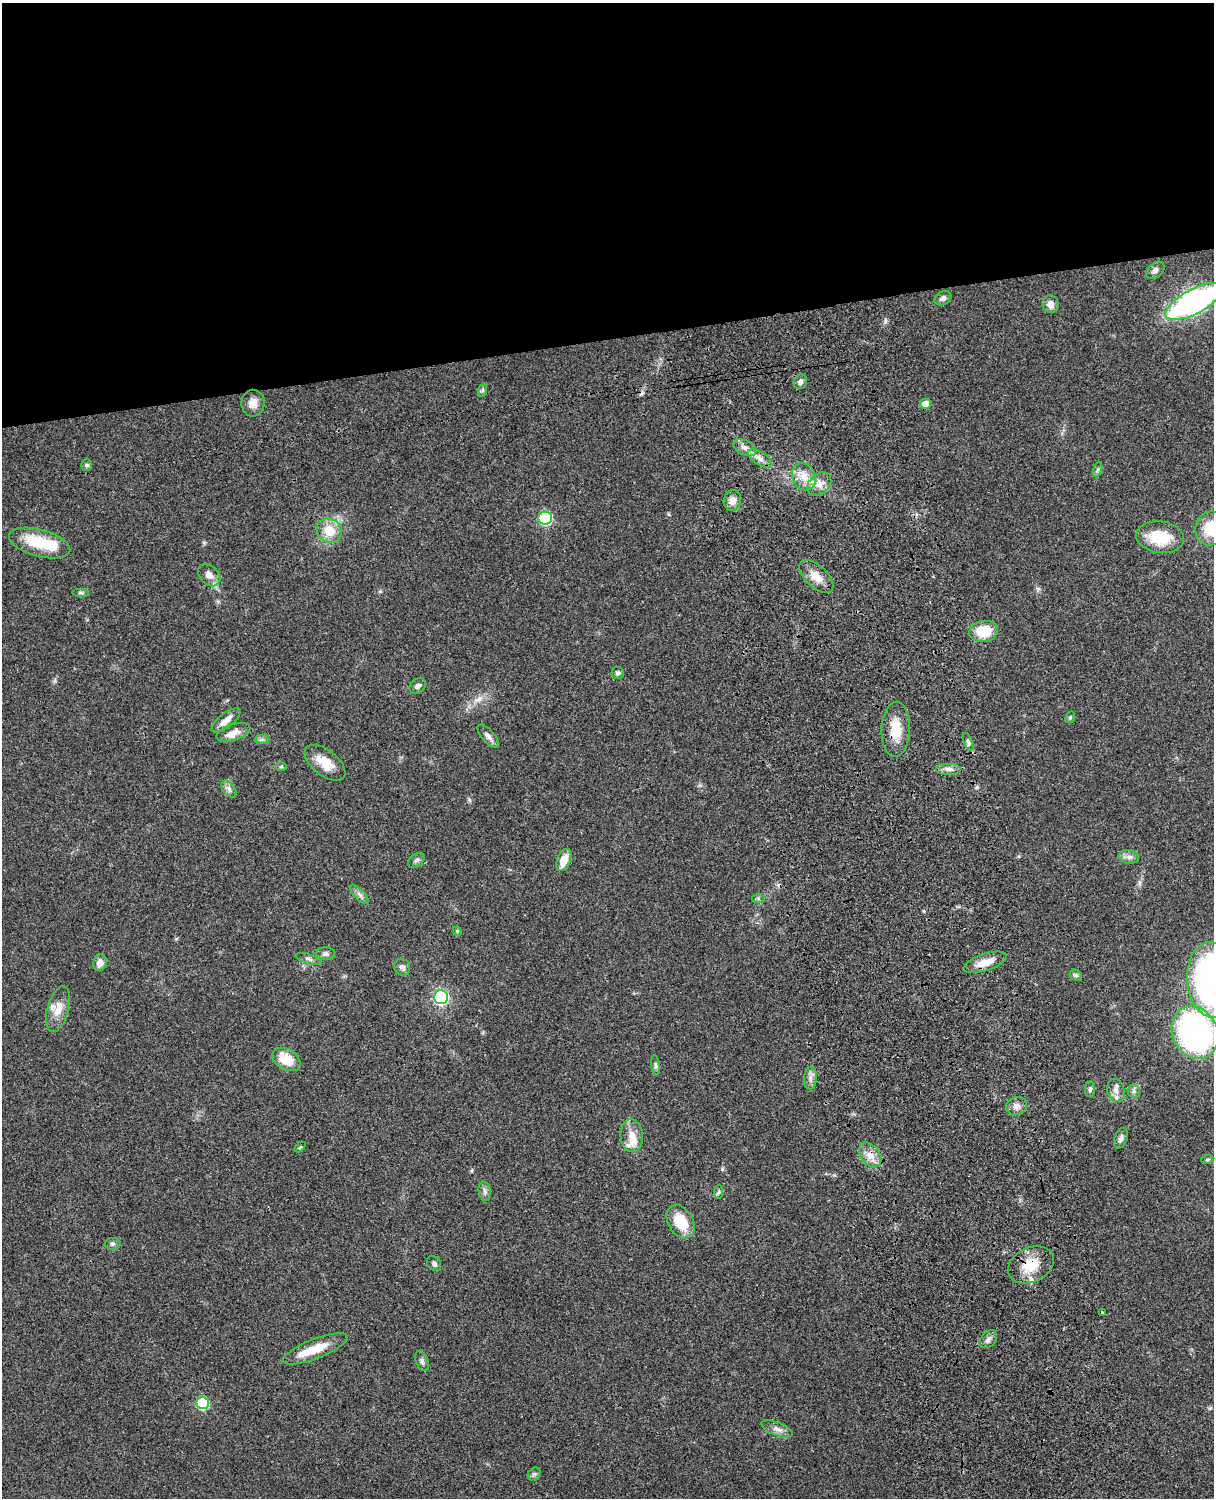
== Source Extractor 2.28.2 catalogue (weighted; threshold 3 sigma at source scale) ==
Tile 2 of 4 x 3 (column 2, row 1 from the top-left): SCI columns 1333-2544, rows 3268-4763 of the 5086 x 4926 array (HDU 1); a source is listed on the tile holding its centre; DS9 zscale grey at full resolution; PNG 1216 x 1500 px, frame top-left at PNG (2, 3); each listed source drawn as its Kron ellipse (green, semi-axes under 4 px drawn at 4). Shown black and unused: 23% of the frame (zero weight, under 3 of 4 exposures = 6% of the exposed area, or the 3 px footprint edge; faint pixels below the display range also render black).
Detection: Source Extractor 2.28.2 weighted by HDU 2 'WHT'; one run over the whole footprint, this tile lists its part. Background 0.0778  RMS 0.0058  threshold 0.026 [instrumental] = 3 sigma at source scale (4.5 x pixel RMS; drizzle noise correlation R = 1.50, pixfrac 1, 0.05/0.05 arcsec/px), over >= 5 px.
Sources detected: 83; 1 inside a brighter object's white glare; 2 cosmic-ray / hot-pixel residue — neither listed nor drawn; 2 inside a brighter listed object's ellipse — not listed separately; the other 78 listed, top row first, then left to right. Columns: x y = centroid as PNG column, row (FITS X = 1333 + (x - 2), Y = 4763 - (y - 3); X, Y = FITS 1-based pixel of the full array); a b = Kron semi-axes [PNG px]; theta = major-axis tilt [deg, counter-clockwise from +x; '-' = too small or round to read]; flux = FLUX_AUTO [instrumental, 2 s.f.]
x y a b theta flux
1155 270 10 7 41 2.5
943 298 9 6 29 2.2
1194 302 31 12 28 150
1050 304 9 8 - 3.8
800 382 7 6 - 2.3
483 390 7 4 71 0.98
253 403 13 11 83 4.8
925 404 5 5 - 7.6
745 448 12 7 -25 3.4
760 458 13 6 -33 3.6
87 465 6 5 - 1.1
1098 469 8 3 71 1
804 477 14 11 -61 7.1
819 484 13 10 43 5
732 500 10 8 81 4.6
545 518 7 6 - 68
1211 528 17 15 71 17
329 531 13 12 - 11
1160 537 24 16 -8 19
40 543 31 13 -15 23
209 575 13 9 -46 4.5
816 577 21 11 -43 7.7
80 593 8 4 0 1.1
984 631 14 10 9 15
618 673 6 6 - 1.3
418 686 9 7 39 1.8
1070 717 6 4 70 0.83
226 720 17 7 39 4.7
896 729 27 14 88 13
233 732 18 8 18 4.9
488 736 14 6 -47 2.6
262 740 7 4 0 1.2
968 742 9 4 -66 1.3
325 763 24 12 -39 9.7
281 767 6 4 2 0.65
949 769 13 6 0 2.8
229 789 10 6 -50 2
1129 857 10 6 -9 2.6
416 860 9 6 38 1.6
564 860 12 6 68 7.8
359 894 12 5 -45 2
758 899 6 4 0 0.84
457 931 5 4 - 0.55
326 954 9 6 4 1.7
309 959 13 5 -16 1.9
985 962 22 8 18 8.5
100 963 8 6 75 4
402 967 9 7 -53 2.1
1076 975 6 5 - 1.1
1211 980 38 24 -86 180
441 997 7 7 - 110
58 1009 23 10 74 7.7
1195 1032 27 22 -67 150
286 1059 15 10 -30 13
655 1065 10 4 -85 1.2
810 1078 11 6 85 2.7
1090 1089 8 5 88 1.4
1116 1090 12 8 -76 3.5
1134 1091 6 6 - 1.4
1017 1106 10 9 - 3.2
632 1136 16 11 -85 6.8
1121 1138 11 6 68 2.3
300 1147 6 4 44 0.67
870 1155 14 9 -54 5.4
1207 1160 6 4 19 0.71
485 1191 10 6 -79 1.7
718 1192 7 4 87 1
681 1222 18 12 -60 15
113 1244 8 6 0 1.4
434 1264 8 6 -50 1.6
1031 1265 24 17 25 16
1102 1312 3 3 - 1.4
988 1339 10 7 47 2.3
315 1349 35 9 21 13
422 1361 10 6 -66 1.6
203 1403 6 6 - 43
777 1429 17 6 -22 3.4
534 1474 7 5 45 1.2
Overlapping masked pixels (flux is a lower limit): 3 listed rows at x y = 896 729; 870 1155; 1031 1265
Isophote crosses this tile's border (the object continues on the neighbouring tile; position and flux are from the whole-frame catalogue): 3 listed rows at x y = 1194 302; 1211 528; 1211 980
Unlisted compact peaks at least as high as the median listed source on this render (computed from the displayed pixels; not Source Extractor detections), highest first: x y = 722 1169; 479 698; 885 321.